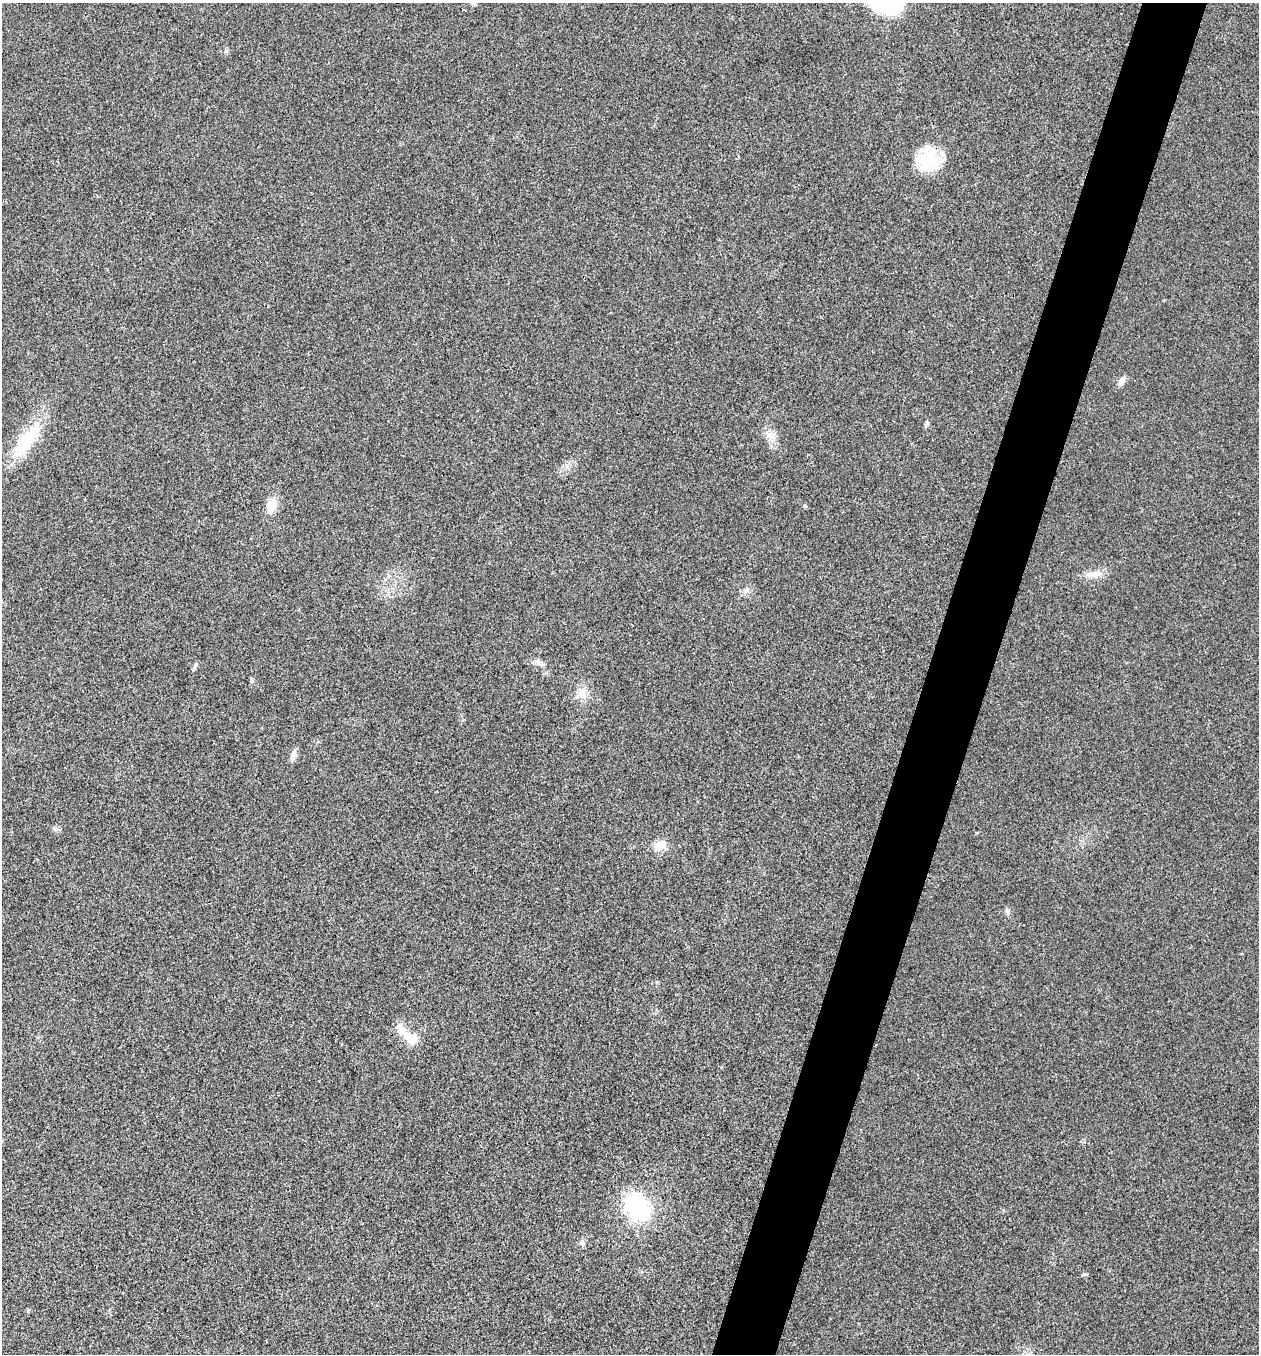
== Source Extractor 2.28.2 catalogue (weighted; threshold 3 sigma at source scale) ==
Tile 10 of 4 x 4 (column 2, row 3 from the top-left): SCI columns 1523-2779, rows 1355-2706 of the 5429 x 5416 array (HDU 1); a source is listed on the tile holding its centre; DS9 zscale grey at full resolution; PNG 1261 x 1356 px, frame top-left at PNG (2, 3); no overlay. Shown black and unused: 5% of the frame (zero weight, under 3 of 4 exposures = <1% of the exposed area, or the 3 px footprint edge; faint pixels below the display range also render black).
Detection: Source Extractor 2.28.2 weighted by HDU 2 'WHT'; one run over the whole footprint, this tile lists its part. Background 0.0206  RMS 0.0057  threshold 0.0256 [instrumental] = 3 sigma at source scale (4.5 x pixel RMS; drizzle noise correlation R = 1.50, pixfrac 1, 0.05/0.05 arcsec/px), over >= 5 px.
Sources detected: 25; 1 inside a brighter object's white glare — not listed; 1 inside a brighter listed object's ellipse — not listed separately; the other 23 listed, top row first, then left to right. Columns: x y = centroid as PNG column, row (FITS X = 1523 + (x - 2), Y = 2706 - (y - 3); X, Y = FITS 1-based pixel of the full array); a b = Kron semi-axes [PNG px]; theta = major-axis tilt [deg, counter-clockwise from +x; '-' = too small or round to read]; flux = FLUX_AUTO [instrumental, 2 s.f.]
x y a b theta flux
474 3 7 6 - 1.5
929 160 29 26 -13 23
1122 381 12 8 56 2.8
926 424 8 5 66 1.2
770 436 16 10 -23 5.4
26 440 56 18 53 29
271 505 18 12 71 8.2
805 506 5 4 - 0.89
1094 574 26 8 5 6.4
747 590 8 6 -22 1.7
537 661 7 6 - 1.6
194 669 7 5 58 1.1
252 680 7 5 -88 1
582 693 16 13 66 7.3
293 756 15 7 75 3
56 829 8 5 45 1.3
660 846 14 10 20 8.4
1007 912 10 5 -71 1.4
402 1030 16 10 -48 7.6
412 1039 13 10 -25 9.9
637 1207 31 22 -52 51
582 1243 8 7 - 1.8
1085 1274 7 3 19 0.77
Overlapping masked pixels (flux is a lower limit): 1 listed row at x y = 929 160
Isophote crosses this tile's border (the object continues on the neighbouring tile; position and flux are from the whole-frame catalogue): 1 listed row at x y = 474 3
Unlisted compact peaks at least as high as the median listed source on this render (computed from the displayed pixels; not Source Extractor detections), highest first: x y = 28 1310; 657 982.